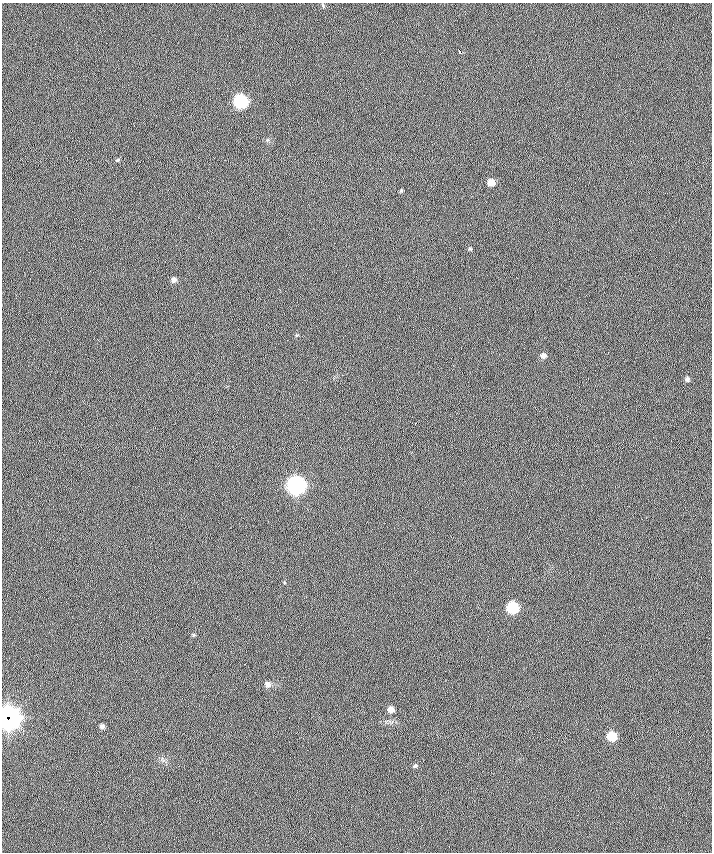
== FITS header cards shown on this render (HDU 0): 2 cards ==
NAXIS1  =                  710 /
NAXIS2  =                  850 /

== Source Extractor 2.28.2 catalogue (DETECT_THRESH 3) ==
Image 710 x 850 px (HDU 0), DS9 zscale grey, 1 PNG px = 1 image px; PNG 714 x 854 px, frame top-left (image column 1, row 850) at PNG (2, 3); no overlay
Background 0.525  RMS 7.9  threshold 23.7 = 3 sigma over >= 5 px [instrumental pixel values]
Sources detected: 21; all 21 listed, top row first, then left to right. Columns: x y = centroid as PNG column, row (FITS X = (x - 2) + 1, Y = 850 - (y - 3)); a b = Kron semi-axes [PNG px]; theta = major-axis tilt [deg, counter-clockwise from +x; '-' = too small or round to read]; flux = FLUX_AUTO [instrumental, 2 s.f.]
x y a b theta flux
323 5 6 2 -85 490
460 52 5 3 - 5400
240 101 7 7 - 93000
118 160 5 4 - 610
491 182 6 5 - 6000
401 191 5 4 - 600
470 248 5 4 - 640
173 280 5 5 - 2000
543 355 5 5 - 2200
687 379 4 4 - 1400
415 423 3 2 - 1000
296 485 8 7 - 290000
284 582 4 3 - 390
512 608 7 7 - 46000
193 635 4 4 - 580
268 684 6 6 - 2400
391 709 5 5 - 3800
9 718 10 10 - 470000
102 726 5 5 - 1800
612 736 6 6 - 20000
415 766 5 4 - 730
At the frame edge (FLAGS 8, measured only in part): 1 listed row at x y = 9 718